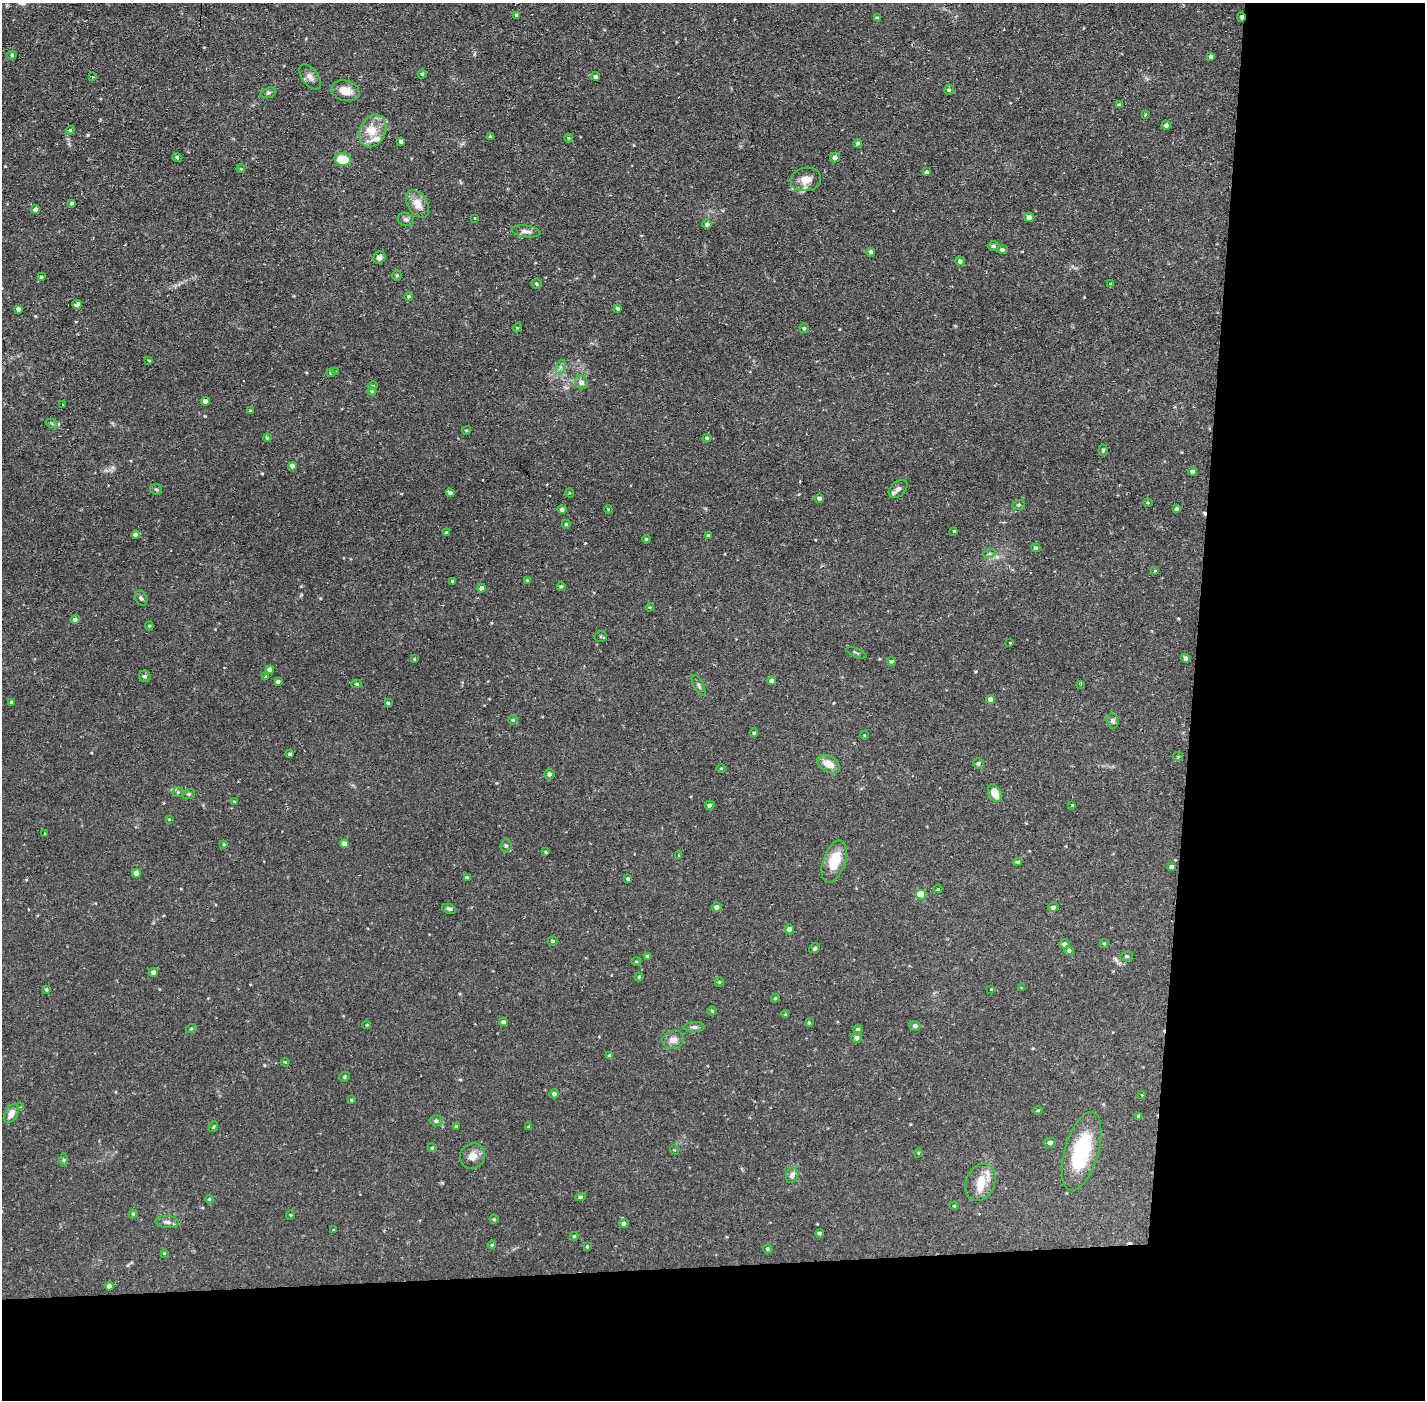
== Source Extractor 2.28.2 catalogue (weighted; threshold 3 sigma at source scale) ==
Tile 9 of 3 x 3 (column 3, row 3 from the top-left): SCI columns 2847-4269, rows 54-1451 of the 4269 x 4300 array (HDU 1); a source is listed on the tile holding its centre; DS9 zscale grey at full resolution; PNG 1427 x 1402 px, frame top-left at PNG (2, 3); each listed source drawn as its Kron ellipse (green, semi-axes under 4 px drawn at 4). Shown black and unused: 24% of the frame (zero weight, under 2 of 3 exposures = <1% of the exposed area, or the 3 px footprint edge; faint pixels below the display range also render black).
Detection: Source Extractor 2.28.2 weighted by HDU 2 'WHT'; one run over the whole footprint, this tile lists its part. Background 0.0744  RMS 0.0065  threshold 0.0293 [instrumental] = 3 sigma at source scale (4.5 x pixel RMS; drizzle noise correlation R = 1.50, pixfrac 1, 0.05/0.05 arcsec/px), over >= 5 px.
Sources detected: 221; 6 cosmic-ray / hot-pixel residue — neither listed nor drawn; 4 inside a brighter listed object's ellipse — not listed separately; the other 211 listed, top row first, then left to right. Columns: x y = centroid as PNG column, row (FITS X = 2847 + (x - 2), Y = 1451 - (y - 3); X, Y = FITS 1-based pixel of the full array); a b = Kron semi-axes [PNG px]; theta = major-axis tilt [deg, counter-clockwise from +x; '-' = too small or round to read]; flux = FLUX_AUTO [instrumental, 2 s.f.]
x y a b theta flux
517 15 4 3 - 1.7
1241 17 5 3 - 2
877 18 4 3 - 1.1
12 55 4 4 - 0.93
1211 57 3 3 - 1.2
422 74 4 4 - 0.78
92 77 3 2 - 0.98
310 77 14 8 -53 3.4
596 77 4 4 - 1.4
949 90 5 4 - 0.99
345 91 14 10 -16 6.9
268 93 8 5 17 1.2
1119 105 4 3 - 0.89
1145 115 3 3 - 0.88
1166 125 4 4 - 2.2
70 130 4 3 - 0.86
373 131 17 12 66 10
490 137 4 4 - 0.91
569 138 4 4 - 0.66
401 141 4 3 - 1.7
858 143 4 4 - 1.2
177 157 5 3 - 0.87
835 157 5 5 - 2.4
343 159 8 6 -11 15
241 169 4 3 - 0.56
927 172 3 3 - 1.2
806 179 15 11 10 7.2
72 203 3 3 - 0.92
418 204 15 10 -58 7.1
35 209 4 4 - 1.8
1029 217 5 4 - 2.7
475 218 4 2 - 0.45
406 219 8 6 -15 1.8
707 224 5 4 - 1.9
526 231 14 6 -7 2.8
993 246 5 5 - 1.3
1002 250 5 4 - 1.6
871 252 4 4 - 1.6
379 258 7 5 39 2.1
960 261 5 4 - 1.8
397 275 5 4 - 0.9
41 277 3 3 - 0.7
536 284 5 5 - 0.96
1111 284 3 3 - 1.8
409 296 4 4 - 1
77 304 4 4 - 8.5
618 308 4 4 - 1.1
18 309 4 3 - 1.8
517 328 5 3 - 0.58
804 328 5 4 - 1.1
149 361 4 2 - 0.54
561 367 7 4 70 1.5
336 372 3 3 - 0.68
331 373 4 3 - 0.87
581 382 7 6 - 3.4
373 385 5 3 - 0.55
372 391 4 4 - 0.76
205 401 4 4 - 3.6
62 404 3 2 - 0.74
250 411 4 3 - 0.9
52 424 6 4 -20 0.98
466 430 4 3 - 0.71
267 438 4 3 - 0.88
707 438 4 4 - 0.82
1103 450 5 4 - 0.97
292 466 4 4 - 2.7
1193 471 4 4 - 1.3
156 489 6 5 - 1
898 489 11 7 41 2.9
450 493 4 4 - 2.1
570 493 4 3 - 0.51
819 498 4 4 - 1.8
1148 503 5 3 - 0.59
1019 505 6 5 - 1
562 509 4 4 - 1.7
608 509 4 3 - 0.57
1176 509 4 4 - 1.3
566 524 4 4 - 0.89
954 531 2 2 - 0.51
447 533 4 3 - 1.3
136 535 4 4 - 2.5
709 536 4 4 - 2.1
646 539 4 3 - 0.77
1036 548 5 4 - 1.1
989 554 6 4 18 0.99
1155 571 4 3 - 0.54
527 580 4 4 - 0.5
453 581 4 3 - 0.9
561 586 4 4 - 0.97
481 588 4 4 - 2.2
141 598 8 5 -58 1.4
650 607 4 3 - 0.54
75 619 5 4 - 1.8
149 626 4 4 - 0.67
601 636 6 5 - 0.93
1010 643 3 2 - 0.79
856 653 11 3 -24 0.82
1186 658 4 4 - 2.2
414 659 3 3 - 0.62
891 661 4 4 - 1.1
270 670 4 4 - 3.8
145 676 6 5 - 1.7
266 676 3 3 - 0.66
772 681 4 4 - 1.8
278 682 4 3 - 1.6
357 684 5 4 - 1.2
1081 684 3 3 - 0.92
699 685 11 5 -61 1.6
990 699 4 4 - 2.7
12 702 4 3 - 0.88
388 703 4 4 - 0.8
513 720 4 4 - 0.67
1113 721 7 6 - 1.8
754 733 4 3 - 0.77
864 735 4 3 - 0.48
290 754 4 4 - 1
1178 757 5 4 - 0.7
829 764 12 7 -32 7.3
978 764 5 5 - 1.2
721 769 4 3 - 0.58
549 774 5 5 - 2
178 792 5 5 - 0.88
995 793 9 6 -64 7.3
189 794 6 5 - 1.1
234 802 3 3 - 0.56
710 805 5 4 - 1.2
1071 805 3 3 - 1.3
169 819 3 3 - 0.44
44 833 3 3 - 1.1
224 844 3 2 - 0.59
344 844 4 4 - 4.7
506 846 6 5 - 1.3
546 852 4 3 - 0.75
679 855 3 3 - 0.53
834 862 22 11 71 17
1018 862 4 3 - 1
1172 867 4 4 - 2
136 873 4 4 - 3.4
467 878 4 4 - 0.98
628 879 4 3 - 1.1
938 889 4 3 - 1.5
921 895 5 5 - 22
717 907 5 4 - 2.2
1053 907 5 4 - 1.5
449 909 7 4 -19 1.3
789 929 5 4 - 2.2
553 941 5 4 - 0.87
1065 944 5 5 - 2.4
1104 944 4 4 - 0.7
815 948 6 4 34 1.1
1069 951 5 4 - 1.2
648 956 4 3 - 1.1
1127 956 6 5 - 1.1
636 961 5 3 - 0.67
153 972 5 4 - 1.9
639 977 4 4 - 0.78
719 982 4 4 - 0.69
1021 988 4 3 - 0.43
46 989 3 3 - 0.87
991 989 3 3 - 0.5
775 998 4 3 - 0.68
712 1011 5 4 - 0.75
786 1015 4 4 - 0.92
503 1022 4 4 - 1.7
809 1023 4 3 - 0.71
367 1025 4 3 - 0.44
915 1026 5 5 - 1.9
694 1027 10 5 3 1.7
191 1029 5 3 - 0.67
858 1029 4 4 - 1.1
857 1038 5 5 - 1.9
673 1040 11 9 12 4.6
610 1056 4 4 - 1.4
285 1062 4 3 - 0.52
345 1077 5 5 - 0.87
554 1094 5 4 - 1.8
1142 1095 3 3 - 0.84
351 1100 3 3 - 0.56
20 1107 4 3 - 0.83
1038 1110 4 3 - 0.57
11 1114 10 6 58 5
1139 1116 4 3 - 1.3
436 1121 6 5 - 1.7
456 1126 4 3 - 0.66
213 1127 5 3 - 0.55
529 1127 3 3 - 0.97
1050 1143 5 5 - 2.4
432 1148 4 4 - 0.69
674 1150 5 3 - 0.49
1081 1151 41 17 74 44
918 1153 5 3 - 0.52
472 1156 13 12 - 5.4
64 1160 6 4 90 0.98
792 1175 8 6 71 3
980 1182 19 14 68 11
580 1197 5 4 - 1.2
209 1199 4 4 - 0.79
954 1206 4 4 - 0.64
133 1214 4 4 - 0.78
290 1215 5 4 - 0.71
494 1219 5 4 - 0.79
167 1222 12 6 -5 2.4
624 1224 5 4 - 1.9
333 1230 3 3 - 0.52
820 1233 4 4 - 1.1
574 1236 4 4 - 0.77
492 1245 4 4 - 0.72
587 1246 4 3 - 0.66
768 1249 5 4 - 1.1
164 1253 4 3 - 0.54
109 1286 4 4 - 3
Overlapping masked pixels (flux is a lower limit): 1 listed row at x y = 1241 17